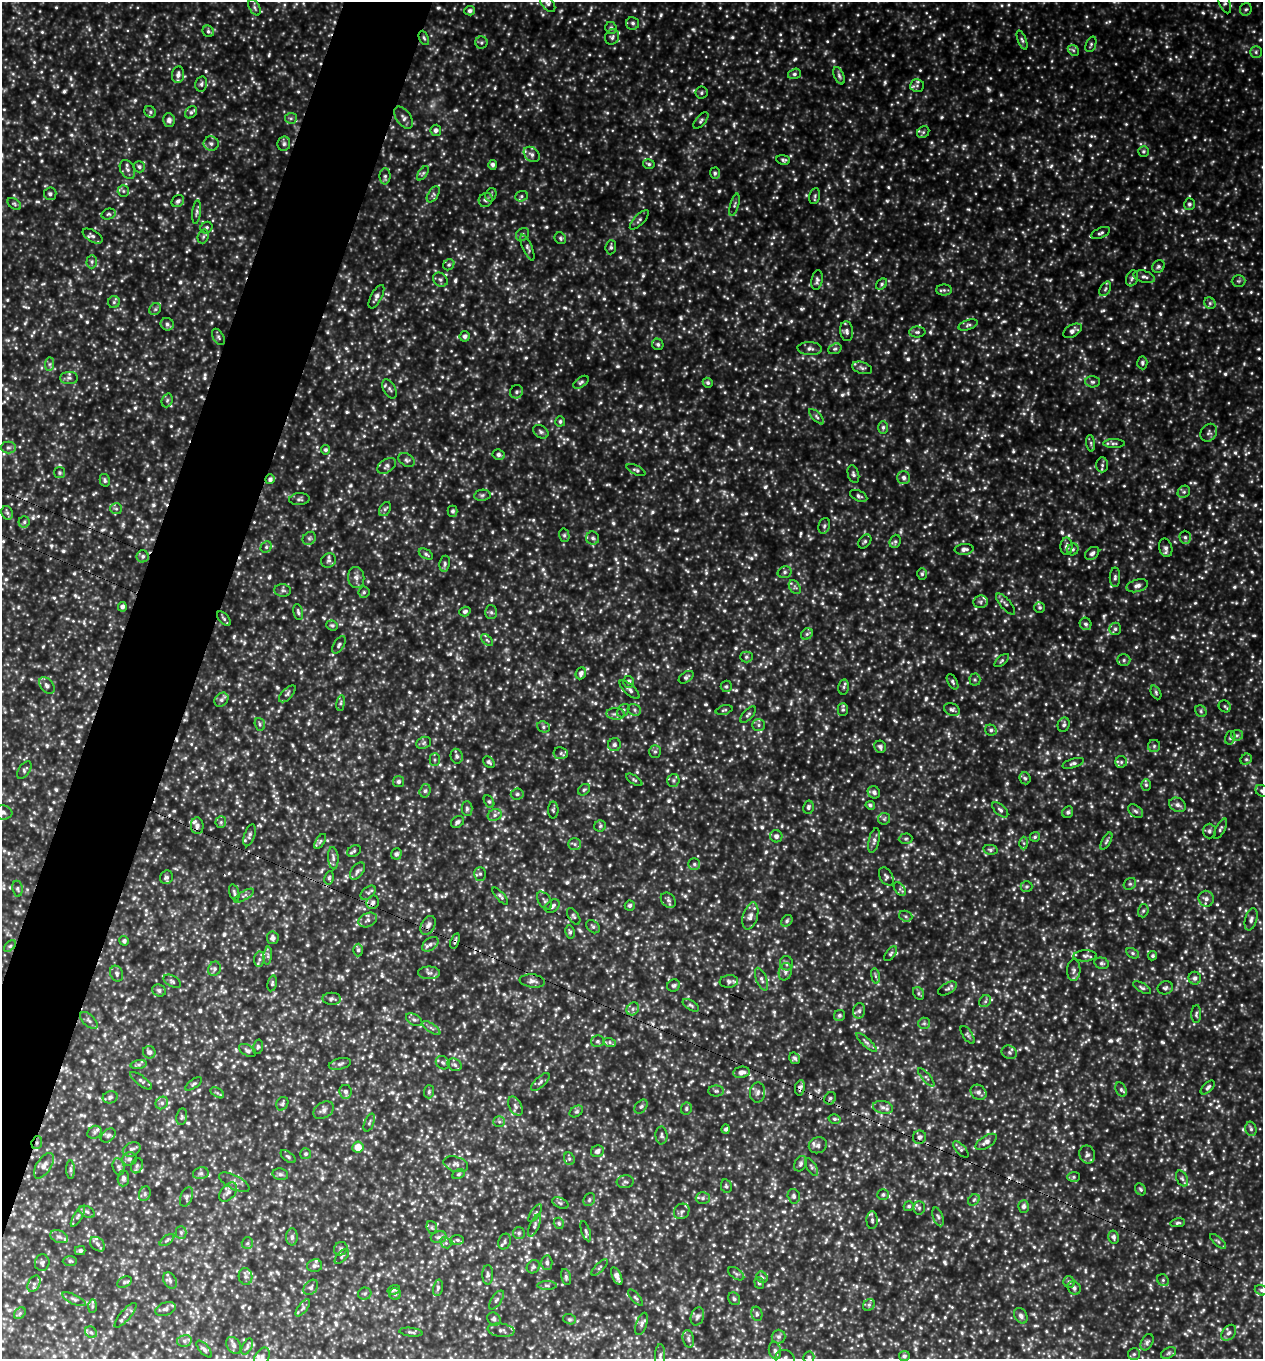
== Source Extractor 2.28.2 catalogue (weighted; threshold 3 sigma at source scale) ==
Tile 7 of 4 x 4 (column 3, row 2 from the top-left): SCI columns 2820-4080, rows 2747-4103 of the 5508 x 5494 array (HDU 1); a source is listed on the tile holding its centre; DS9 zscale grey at full resolution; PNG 1265 x 1361 px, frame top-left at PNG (2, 2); each listed source drawn as its Kron ellipse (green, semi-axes under 4 px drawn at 4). Shown black and unused: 6% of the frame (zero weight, under 3 of 4 exposures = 4% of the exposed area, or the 3 px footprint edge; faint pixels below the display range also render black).
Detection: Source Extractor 2.28.2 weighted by HDU 2 'WHT'; one run over the whole footprint, this tile lists its part. Background 3.3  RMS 0.67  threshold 3.02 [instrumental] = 3 sigma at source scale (4.5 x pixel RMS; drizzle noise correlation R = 1.50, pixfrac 1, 0.05/0.05 arcsec/px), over >= 5 px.
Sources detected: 1744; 7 too faint to see at this stretch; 10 cosmic-ray / hot-pixel residue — neither listed nor drawn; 30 inside a brighter listed object's ellipse — not listed separately; of the other 1697, all 500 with FLUX_AUTO >= 128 (the completeness limit of this list) listed and drawn (1197 fainter detections not listed), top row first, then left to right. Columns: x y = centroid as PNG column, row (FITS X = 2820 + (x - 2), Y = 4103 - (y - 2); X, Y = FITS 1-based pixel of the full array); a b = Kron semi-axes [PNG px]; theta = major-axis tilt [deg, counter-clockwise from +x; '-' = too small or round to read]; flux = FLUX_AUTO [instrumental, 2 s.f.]
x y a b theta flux
548 3 10 6 -52 240
1224 3 11 5 -67 190
255 7 9 5 -60 170
1246 9 6 6 - 130
470 11 5 5 - 190
633 23 6 6 - 180
611 28 6 5 - 170
208 31 6 5 - 140
612 37 8 7 - 180
424 38 7 4 -66 130
1022 40 10 4 -68 160
481 43 6 6 - 130
1091 44 8 5 68 140
1073 50 6 4 -44 140
1256 52 6 5 - 130
794 74 6 5 - 150
178 75 8 6 82 280
839 76 9 5 -66 190
201 84 7 6 - 160
917 86 7 6 - 210
701 93 6 6 - 130
150 112 6 5 - 130
191 112 7 5 44 150
291 118 6 5 - 140
404 118 12 7 -54 290
169 120 7 5 -76 280
701 121 10 5 50 160
436 130 5 5 - 230
923 132 6 5 - 130
211 143 7 7 - 220
284 144 7 6 - 180
1143 151 5 5 - 140
532 154 9 6 -40 250
783 160 7 4 -10 140
649 164 6 4 -17 130
493 165 5 4 - 200
139 167 6 5 - 190
127 169 10 7 -61 280
423 173 8 4 54 140
715 173 5 5 - 140
385 176 8 5 90 190
123 191 6 5 - 130
50 194 6 6 - 170
433 194 9 5 57 170
491 195 7 5 69 140
521 196 6 5 - 130
815 196 8 5 78 140
486 200 7 6 - 160
178 201 7 5 39 180
14 204 7 5 -37 130
1189 204 6 5 - 190
734 205 11 4 74 160
196 212 12 4 84 170
109 214 7 5 14 140
639 220 12 5 46 190
206 228 6 5 - 130
1101 233 10 5 24 170
522 234 7 5 41 170
93 236 11 5 -31 210
203 236 7 5 70 130
560 238 6 5 - 130
611 247 7 5 86 160
527 248 14 4 -66 190
92 262 7 5 87 150
449 265 6 5 - 140
1158 267 7 6 - 150
1144 277 11 6 -17 250
1132 278 8 5 71 170
440 280 8 6 -37 200
817 280 10 5 80 190
1238 281 7 5 0 130
882 284 6 4 43 130
1105 289 8 5 60 140
944 290 7 5 -1 150
376 297 13 5 62 290
114 302 6 6 - 140
1210 303 6 5 - 140
155 309 6 5 - 130
167 324 7 6 - 180
968 325 10 5 18 180
847 331 10 6 -83 260
1072 331 10 6 30 330
917 332 8 5 0 180
465 336 5 5 - 210
218 337 9 5 -60 150
658 344 6 5 - 160
810 349 12 6 -3 280
835 349 7 5 20 150
1142 363 6 5 - 140
49 364 7 4 89 160
862 368 10 5 -16 210
69 378 9 6 0 200
581 382 8 5 36 160
1093 382 7 5 -2 170
708 383 5 4 - 150
390 389 10 6 -62 210
516 392 7 6 - 190
167 400 7 5 69 150
817 417 10 4 -46 170
560 421 5 5 - 140
883 427 6 5 - 170
541 432 8 6 -34 190
1209 433 9 7 54 220
1091 443 8 4 -82 130
1114 443 11 4 0 170
8 448 7 6 - 200
326 450 5 4 - 150
499 455 6 5 - 230
407 460 9 6 -32 190
1102 465 7 6 - 170
387 466 10 6 34 250
636 470 10 4 -25 150
59 473 5 5 - 130
853 474 9 5 -73 180
904 478 6 6 - 260
270 479 5 5 - 200
105 480 6 5 - 140
1184 492 7 5 44 160
482 495 8 5 9 160
859 496 9 5 -25 170
299 499 10 6 3 190
116 509 6 5 - 130
385 509 7 5 57 170
452 511 5 5 - 170
7 513 7 5 -67 150
24 522 5 5 - 140
824 526 8 5 70 160
564 535 7 5 -77 140
1185 537 6 5 - 190
309 538 7 6 - 160
593 538 6 6 - 190
865 541 8 5 50 150
895 541 7 5 69 140
1066 546 8 6 89 250
266 547 6 5 - 130
1166 548 9 6 -76 280
964 549 9 5 4 290
1073 549 6 5 - 150
1092 553 8 5 39 230
426 554 8 4 -30 150
143 556 6 6 - 180
329 560 8 7 - 190
445 564 8 5 81 160
785 572 7 5 17 170
922 574 6 4 89 130
1115 577 10 5 89 180
356 578 10 8 -83 340
1137 586 11 6 16 330
795 587 7 5 -58 160
283 590 8 6 -5 170
364 592 5 5 - 130
980 602 7 6 - 180
1006 604 13 5 -49 210
122 607 4 4 - 210
1040 607 5 5 - 140
298 612 8 4 -78 150
465 612 6 4 18 190
491 612 7 6 - 150
224 619 9 4 -47 140
1086 624 6 6 - 180
332 625 6 5 - 130
1115 629 6 5 - 160
807 634 6 5 - 140
487 640 7 4 -44 140
339 645 9 5 57 160
746 657 6 5 - 130
1124 660 6 5 - 170
1002 661 8 4 42 140
581 673 6 5 - 250
686 677 8 5 36 170
975 679 6 5 - 130
628 682 6 5 - 230
953 682 8 4 -60 140
47 686 9 6 -51 270
726 686 6 5 - 130
844 687 7 5 78 150
629 689 12 5 -42 220
1156 692 7 4 -64 130
287 694 10 5 46 200
221 700 8 6 46 240
341 703 8 4 82 130
1225 706 6 5 - 130
634 710 7 5 -24 160
724 710 8 4 16 130
843 710 6 5 - 140
952 710 8 6 -23 190
623 711 7 5 54 170
1201 711 6 5 - 130
616 714 9 5 -4 220
748 715 10 5 48 170
260 724 6 5 - 140
759 725 6 5 - 160
1064 725 7 6 - 170
543 727 6 5 - 140
991 730 6 5 - 160
1237 735 6 5 - 160
1230 738 7 5 74 140
424 743 8 6 23 170
614 745 6 6 - 210
1154 746 6 6 - 150
880 747 6 5 - 220
655 751 6 5 - 130
561 753 7 6 - 150
457 756 7 6 - 180
1246 759 6 5 - 130
435 760 6 5 - 140
489 762 6 5 - 170
1121 762 6 6 - 140
1073 763 11 4 17 170
24 770 10 5 56 160
1025 778 6 5 - 150
634 780 9 4 -33 130
673 780 6 6 - 160
399 782 5 5 - 180
1146 785 6 5 - 130
584 790 6 5 - 130
425 791 7 5 73 160
1262 791 7 5 -30 150
874 792 6 6 - 230
517 794 6 5 - 160
489 802 7 5 -61 130
870 805 5 4 - 140
1178 805 8 6 -26 290
808 807 7 5 77 170
467 809 7 5 -89 150
553 810 8 5 -90 140
1000 810 10 5 -43 210
1136 811 8 5 -39 190
2 812 10 7 -6 350
1068 812 6 5 - 150
495 815 7 6 - 200
884 819 6 5 - 130
221 822 6 5 - 140
457 822 7 5 32 190
197 826 8 6 -83 270
600 826 6 5 - 130
1220 829 11 4 63 160
1209 831 7 6 - 180
250 835 11 5 72 200
776 836 6 6 - 260
1035 837 5 5 - 140
906 839 7 5 2 130
874 840 12 5 77 240
320 841 8 4 57 140
1106 841 9 4 61 150
1024 843 6 4 -89 130
575 844 6 6 - 160
990 850 7 5 -11 140
354 851 7 5 32 140
396 854 5 5 - 220
333 858 11 5 -86 250
694 864 6 5 - 160
357 871 10 6 55 220
480 874 7 6 - 180
886 876 10 6 -59 200
166 877 7 6 - 190
329 878 7 4 79 130
1130 884 6 5 - 150
1027 887 6 5 - 130
17 889 8 5 -82 140
900 889 8 5 -53 150
234 893 9 4 -74 160
368 893 9 5 39 160
244 896 11 4 31 190
500 896 11 4 -48 160
1206 899 8 7 - 280
668 900 8 6 -46 230
545 901 10 6 -55 200
373 902 7 6 - 230
630 905 5 5 - 150
552 906 8 5 35 230
1143 911 7 5 74 140
574 916 9 5 -56 150
750 916 14 7 73 450
906 916 7 5 -21 140
1251 919 11 6 75 270
368 920 9 6 26 250
787 921 6 5 - 140
428 925 10 6 60 280
593 927 7 5 -46 160
570 932 7 4 -80 130
273 938 6 5 - 220
124 941 5 4 - 160
455 941 8 4 73 130
430 944 9 5 37 260
10 946 7 4 44 130
358 950 6 5 - 160
1133 953 7 5 -28 140
891 954 8 4 50 130
268 956 9 3 85 150
1085 956 11 5 3 220
1153 956 5 4 - 140
259 959 7 5 83 200
787 963 7 6 - 210
1102 963 7 5 -14 170
214 969 7 6 - 180
1074 970 11 6 87 230
785 972 9 6 73 240
429 973 11 6 0 260
117 974 8 6 -69 190
875 976 8 4 -82 130
1195 978 6 6 - 240
761 979 12 5 -69 250
172 981 9 5 -30 160
532 981 13 6 -6 310
729 981 9 6 7 230
272 983 8 4 78 140
674 986 6 6 - 160
947 988 10 5 31 200
1142 988 10 4 -29 150
1165 988 8 6 15 180
159 990 7 6 - 190
919 993 7 5 -59 140
332 999 9 6 -2 200
985 1001 6 5 - 150
691 1005 9 4 -32 140
633 1009 7 5 48 210
859 1011 8 6 75 170
1196 1014 9 5 87 150
839 1015 6 5 - 150
89 1020 11 5 -44 200
414 1020 9 5 -29 180
924 1023 6 5 - 130
431 1028 10 4 -34 180
968 1035 10 4 -56 150
598 1041 6 5 - 150
866 1042 13 4 -43 210
610 1043 6 4 -20 140
258 1047 7 5 76 130
247 1050 9 5 -27 180
149 1052 6 6 - 260
1009 1052 8 6 -24 180
795 1058 6 5 - 160
443 1063 7 6 - 170
340 1064 11 5 14 200
139 1065 8 4 8 150
455 1065 7 6 - 170
741 1072 8 5 9 340
926 1077 11 3 -49 140
141 1081 13 4 -37 190
540 1082 12 5 43 200
194 1084 10 4 36 140
1208 1087 9 4 45 170
800 1088 8 5 79 200
1121 1090 7 5 -64 150
716 1091 8 5 0 150
345 1092 7 6 - 240
429 1092 6 5 - 130
758 1092 10 7 83 290
979 1092 8 7 - 290
217 1093 7 4 -32 130
110 1097 7 6 - 170
830 1098 6 5 - 140
162 1103 7 5 48 200
282 1104 7 5 59 140
515 1106 10 6 -62 230
641 1106 8 5 48 150
883 1107 10 6 -10 280
686 1109 6 5 - 140
323 1110 11 7 32 300
576 1111 7 5 33 140
182 1117 8 5 80 150
835 1119 6 4 -14 130
499 1122 6 5 - 140
369 1123 9 4 68 140
726 1129 5 4 - 160
1251 1129 7 5 -75 160
95 1132 7 6 - 190
661 1135 9 6 -88 190
108 1136 8 5 41 190
919 1137 7 6 - 270
986 1142 12 6 33 370
37 1143 6 5 - 150
818 1145 9 8 - 260
358 1147 5 5 - 920
132 1149 9 6 27 240
961 1149 10 5 -48 150
597 1151 6 5 - 270
306 1154 5 5 - 140
1087 1154 9 8 - 280
288 1157 9 4 -37 140
129 1159 7 6 - 180
569 1159 6 5 - 140
456 1164 12 7 -16 310
800 1164 8 6 60 170
44 1166 14 7 56 450
137 1166 8 6 70 190
118 1167 8 5 -75 160
812 1167 10 4 -60 150
70 1170 9 4 -90 150
201 1173 8 6 12 170
280 1174 8 6 -14 170
459 1174 6 4 28 130
1074 1177 6 5 - 130
123 1178 8 6 86 190
1182 1179 8 5 -62 170
234 1182 16 7 -27 350
625 1182 8 6 6 200
726 1186 7 5 -77 130
1141 1189 6 5 - 130
228 1192 11 7 48 300
145 1194 7 5 71 170
883 1195 5 5 - 140
794 1196 7 6 - 210
187 1197 10 6 70 200
703 1198 7 6 - 180
589 1200 7 5 61 160
974 1200 6 5 - 130
560 1203 9 5 -26 160
909 1206 5 4 - 130
1023 1206 6 5 - 210
919 1208 7 5 -87 160
682 1211 8 7 - 210
87 1212 8 5 -29 190
535 1213 10 4 56 150
78 1216 11 3 59 170
938 1217 10 5 -70 170
872 1220 9 5 -89 180
559 1223 6 5 - 140
1178 1223 7 4 11 130
535 1226 12 5 66 190
432 1227 6 5 - 140
586 1231 10 4 -71 130
181 1232 6 5 - 140
519 1233 6 6 - 140
59 1237 9 6 -21 240
292 1237 8 6 -90 220
439 1237 8 6 15 180
1114 1237 6 5 - 200
167 1240 9 4 36 130
457 1240 6 5 - 140
1218 1241 10 4 -42 140
505 1242 8 6 72 180
247 1243 6 5 - 130
446 1243 6 4 -45 130
98 1244 8 6 -42 220
341 1249 7 6 - 190
80 1251 5 4 - 160
342 1256 9 4 47 140
70 1261 7 5 0 130
42 1263 8 7 - 180
547 1263 7 5 -87 190
315 1266 8 6 10 180
533 1267 7 6 - 150
599 1267 10 4 46 140
736 1274 9 5 -33 150
488 1275 10 5 90 180
246 1276 8 7 - 210
617 1276 9 4 -66 370
566 1277 8 4 -75 160
762 1277 6 5 - 140
1163 1280 6 5 - 140
170 1281 9 6 -58 200
124 1282 8 5 27 130
1069 1282 6 5 - 150
759 1283 6 4 -70 130
34 1284 9 5 61 230
547 1285 10 4 -1 130
311 1287 8 6 50 180
438 1288 8 5 78 150
1074 1288 7 6 - 200
394 1290 6 4 19 140
1261 1290 7 5 -18 150
365 1294 7 6 - 140
395 1294 6 6 - 130
636 1298 10 4 -49 140
74 1299 12 4 -25 210
734 1299 7 5 -58 150
496 1300 11 5 55 180
869 1305 6 5 - 130
92 1306 7 4 89 140
303 1308 10 4 52 160
165 1309 10 6 19 240
20 1313 6 5 - 140
757 1314 7 5 -77 130
125 1315 16 5 49 280
697 1316 9 6 72 220
1021 1316 8 6 -60 240
494 1319 7 6 - 190
570 1319 6 5 - 130
642 1324 12 5 71 230
501 1330 13 6 -7 270
91 1332 6 5 - 170
411 1332 12 4 -7 140
1229 1333 9 6 49 240
779 1337 7 7 - 170
688 1339 9 5 -79 180
184 1341 7 6 - 210
1147 1342 9 5 61 190
234 1346 9 6 -58 230
247 1347 9 4 65 160
204 1349 10 4 -48 160
775 1351 9 6 -77 250
1169 1353 8 5 28 140
1134 1354 6 6 - 130
660 1356 12 5 89 180
904 1356 5 5 - 130
262 1357 10 6 61 250
809 1357 6 5 - 180
785 1358 9 8 - 230
Overlapping masked pixels (flux is a lower limit): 8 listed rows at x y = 424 38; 197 826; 373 902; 455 941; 729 981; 800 1088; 919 1137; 37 1143
Isophote crosses this tile's border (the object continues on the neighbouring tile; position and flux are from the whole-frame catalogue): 9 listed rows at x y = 548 3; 1224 3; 1262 791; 2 812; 1261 1290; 660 1356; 262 1357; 809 1357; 785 1358